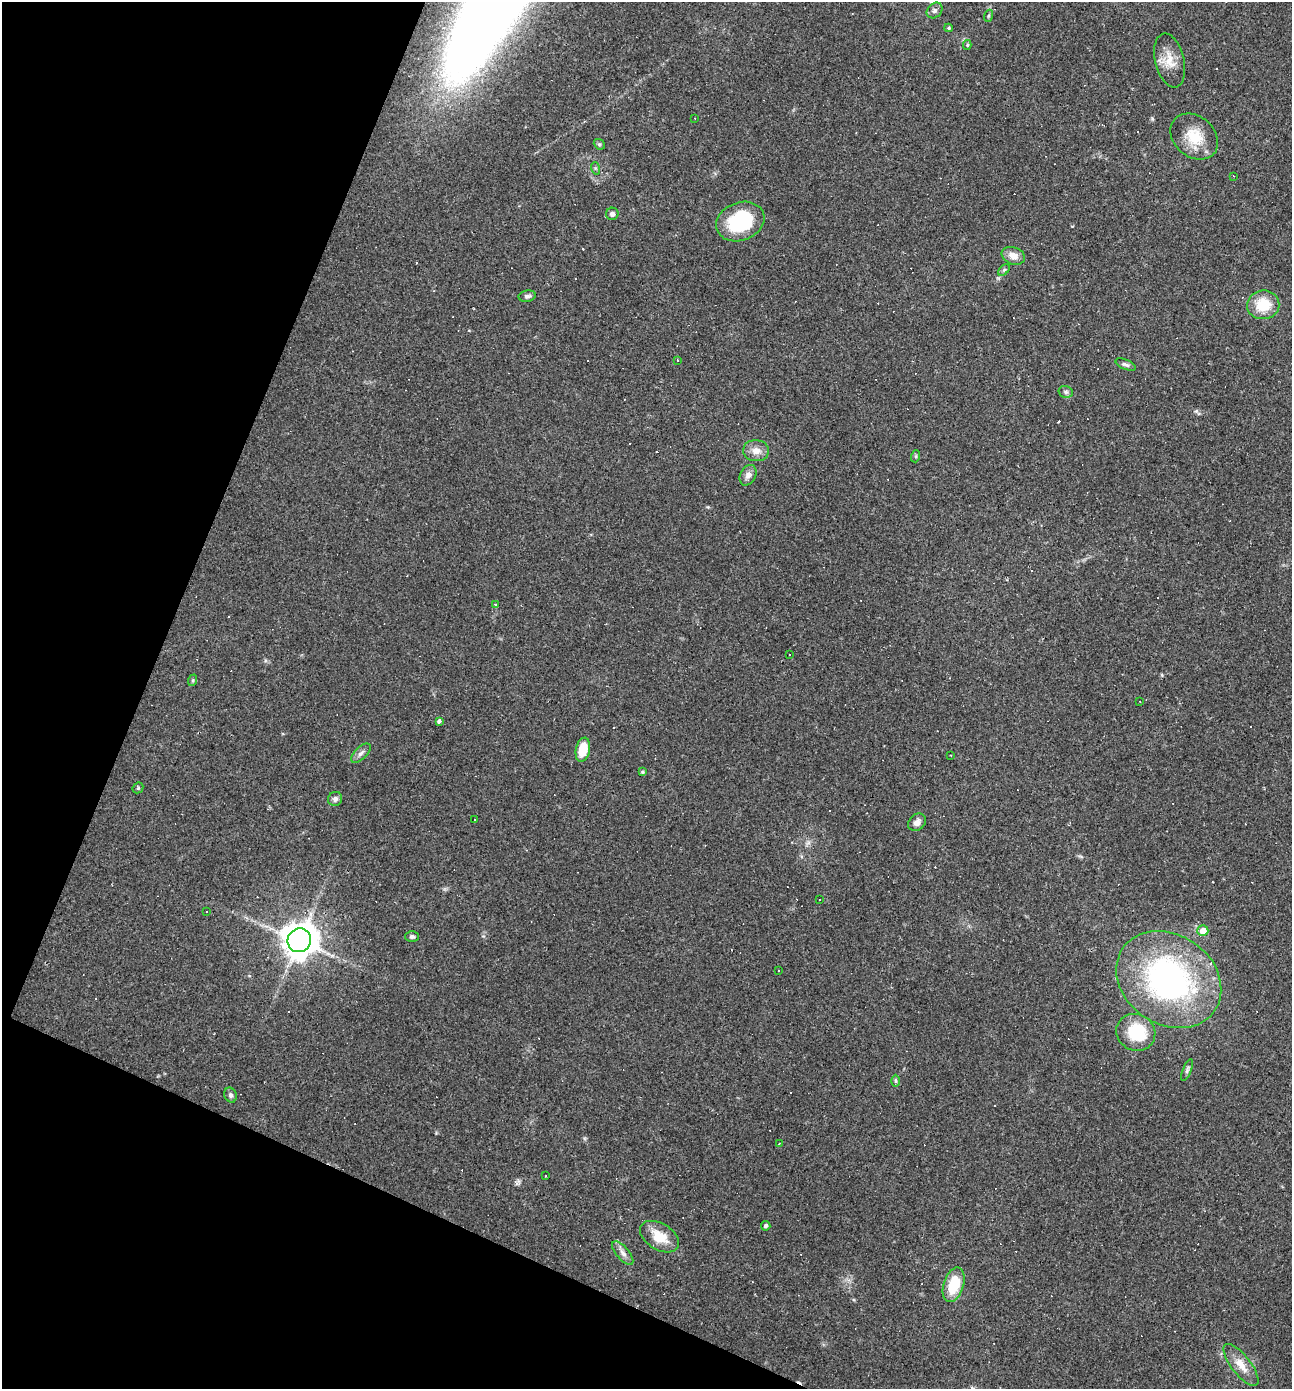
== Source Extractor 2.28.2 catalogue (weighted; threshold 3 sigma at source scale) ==
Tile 9 of 4 x 4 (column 1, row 3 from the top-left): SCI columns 135-1424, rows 1389-2775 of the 5563 x 5550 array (HDU 1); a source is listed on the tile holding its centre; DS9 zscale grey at full resolution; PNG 1294 x 1391 px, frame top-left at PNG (2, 2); each listed source drawn as its Kron ellipse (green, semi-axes under 4 px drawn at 4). Shown black and unused: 21% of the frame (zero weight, under 2 of 3 exposures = <1% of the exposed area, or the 3 px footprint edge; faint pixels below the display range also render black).
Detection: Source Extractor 2.28.2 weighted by HDU 2 'WHT'; one run over the whole footprint, this tile lists its part. Background 0.082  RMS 0.0066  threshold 0.0296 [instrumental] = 3 sigma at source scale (4.5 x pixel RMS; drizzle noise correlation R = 1.50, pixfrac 1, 0.05/0.05 arcsec/px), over >= 5 px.
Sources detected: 91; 37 cosmic-ray / hot-pixel residue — neither listed nor drawn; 1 inside a brighter listed object's ellipse — not listed separately; the other 53 listed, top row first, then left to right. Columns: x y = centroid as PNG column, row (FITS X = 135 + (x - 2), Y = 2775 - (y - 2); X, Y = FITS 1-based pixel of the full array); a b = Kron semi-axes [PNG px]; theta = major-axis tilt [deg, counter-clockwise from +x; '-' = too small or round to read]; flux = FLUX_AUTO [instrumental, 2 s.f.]
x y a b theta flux
935 10 9 7 43 2.1
988 16 6 4 72 0.83
949 28 4 4 - 0.81
967 45 5 4 - 0.98
1170 60 27 14 -76 11
695 118 2 2 - 0.54
1194 137 26 20 -41 18
599 144 6 4 -41 0.9
595 168 6 4 -71 0.94
1233 176 3 2 - 0.38
612 214 6 6 - 2
740 222 25 19 21 44
1013 256 12 8 -20 5.9
1004 270 7 4 45 1.1
527 296 8 5 9 1.9
1263 305 16 14 8 18
678 360 3 2 - 0.47
1126 364 11 5 -22 1.8
1066 392 7 5 -14 1.7
756 451 13 10 -4 5.9
916 456 6 4 72 0.83
748 475 11 7 61 3.8
496 605 3 3 - 2.1
789 655 3 2 - 0.95
193 680 6 3 71 0.81
1140 701 2 2 - 0.49
439 721 4 3 - 2.4
583 750 12 7 78 14
361 753 12 6 44 2.6
951 755 3 2 - 0.58
642 772 4 4 - 0.92
138 788 6 5 - 0.94
335 799 7 6 - 2.3
475 820 3 2 - 1.1
917 822 10 7 40 3.3
819 900 2 2 - 0.51
207 912 2 2 - 0.43
1203 931 5 5 - 8.4
412 937 6 5 - 1.4
299 940 12 11 - 1200
779 971 3 2 - 0.82
1169 979 56 45 -34 190
1136 1032 20 18 -27 29
1187 1070 12 4 68 1.5
896 1081 6 4 -89 1
230 1095 8 6 -67 1.9
779 1143 3 2 - 0.4
545 1176 2 2 - 0.55
766 1226 5 4 - 1.9
659 1237 21 13 -32 14
623 1253 14 6 -49 3.3
954 1285 18 10 72 21
1241 1365 25 9 -52 9.1
Overlapping masked pixels (flux is a lower limit): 1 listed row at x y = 299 940
Unlisted compact peaks at least as high as the median listed source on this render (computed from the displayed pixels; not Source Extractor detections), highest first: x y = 1196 411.